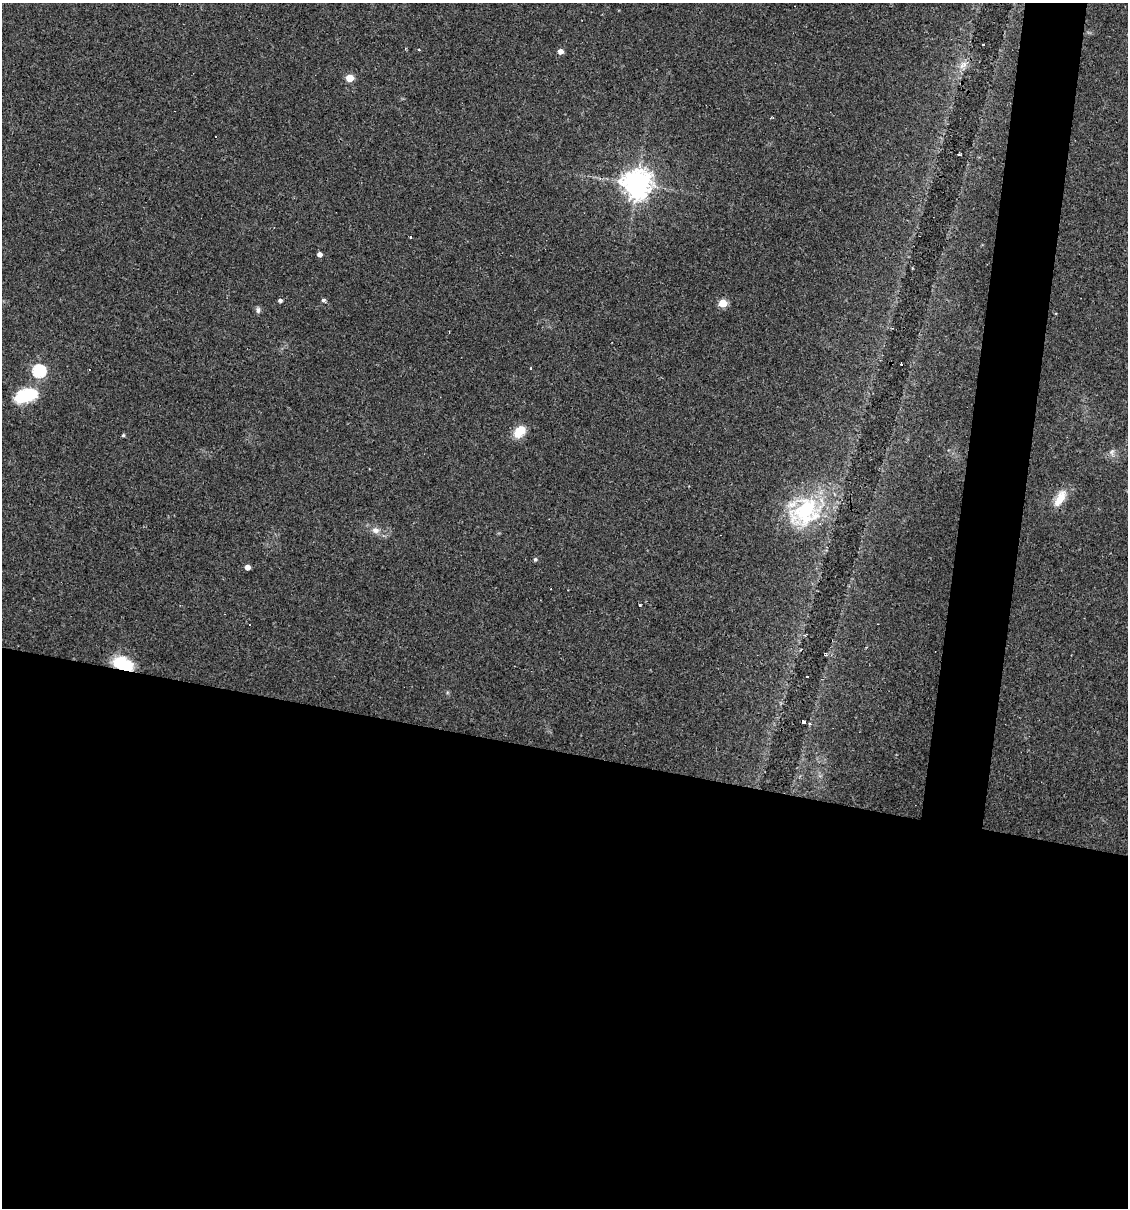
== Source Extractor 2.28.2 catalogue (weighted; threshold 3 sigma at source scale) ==
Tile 14 of 4 x 4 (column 2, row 4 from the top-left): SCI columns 1239-2364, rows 1-1206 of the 4845 x 4824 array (HDU 1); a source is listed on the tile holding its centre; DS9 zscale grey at full resolution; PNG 1130 x 1210 px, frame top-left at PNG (2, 3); no overlay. Shown black and unused: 42% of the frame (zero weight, under 3 of 4 exposures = <1% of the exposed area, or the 3 px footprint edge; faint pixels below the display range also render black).
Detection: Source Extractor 2.28.2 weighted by HDU 2 'WHT'; one run over the whole footprint, this tile lists its part. Background 0.0911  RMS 0.0055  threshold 0.0247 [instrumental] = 3 sigma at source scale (4.5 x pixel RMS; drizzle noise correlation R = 1.50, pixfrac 1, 0.05/0.05 arcsec/px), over >= 5 px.
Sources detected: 31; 1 cosmic-ray / hot-pixel residue — not listed; the other 30 listed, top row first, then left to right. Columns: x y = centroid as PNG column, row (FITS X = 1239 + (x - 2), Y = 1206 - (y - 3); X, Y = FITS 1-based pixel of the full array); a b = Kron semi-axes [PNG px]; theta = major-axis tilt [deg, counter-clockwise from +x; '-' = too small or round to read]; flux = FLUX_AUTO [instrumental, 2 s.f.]
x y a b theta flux
983 44 3 3 - 2
560 51 5 5 - 3.5
963 65 14 8 43 4.2
349 78 5 5 - 15
772 117 5 3 - 0.75
216 137 3 2 - 0.43
959 154 4 2 - 0.84
637 184 9 9 - 730
410 237 3 2 - 0.72
319 254 4 4 - 2.4
280 300 4 4 - 1.4
323 300 5 4 - 1.1
723 303 5 5 - 19
258 310 9 5 -90 1.4
901 364 2 2 - 0.54
531 368 3 3 - 0.64
39 371 6 6 - 80
25 395 23 12 18 28
519 431 14 10 47 10
123 435 4 4 - 0.72
1112 452 9 5 82 1.7
1060 498 24 10 60 8.6
805 511 50 33 42 53
375 530 10 8 -20 3.3
535 559 5 4 - 0.86
247 567 5 4 - 2.9
640 605 3 3 - 1.9
123 664 20 11 -21 23
807 676 3 3 - 1.5
803 722 3 3 - 1.2
Overlapping masked pixels (flux is a lower limit): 1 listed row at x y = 123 664